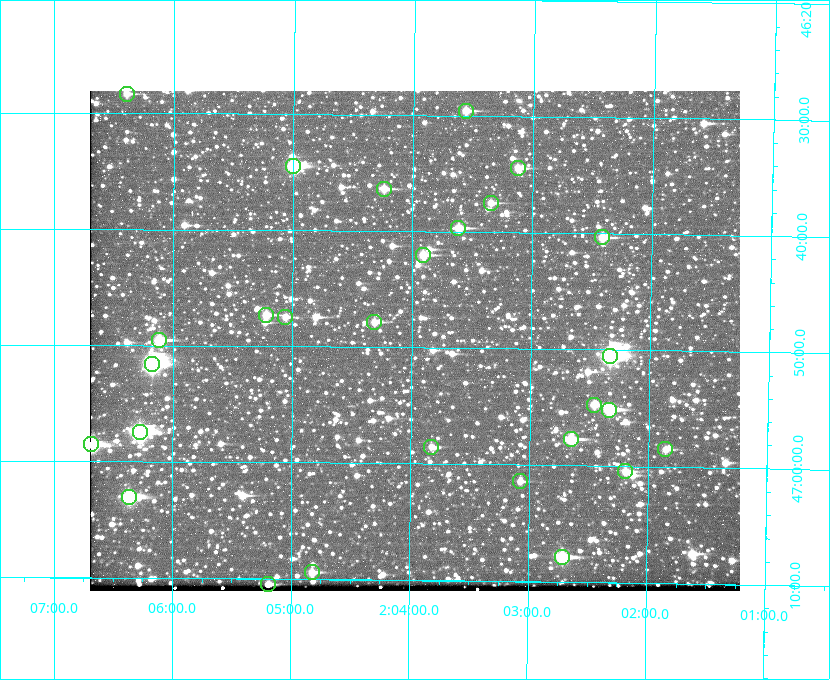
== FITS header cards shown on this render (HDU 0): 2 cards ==
NAXIS1  =                  650 / Width of table row in bytes
NAXIS2  =                  500 / Number of rows in table

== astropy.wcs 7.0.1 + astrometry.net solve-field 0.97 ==
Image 650 x 500 px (HDU 0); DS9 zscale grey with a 90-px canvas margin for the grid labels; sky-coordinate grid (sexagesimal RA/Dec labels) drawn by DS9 from the SOLVED WCS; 28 Tycho-2 reference stars matched to detected sources circled (green)
Header WCS: none
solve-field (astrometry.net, Tycho-2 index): SOLVED blind (the file carries no WCS)
Solved WCS: RA---TAN-SIP/DEC--TAN-SIP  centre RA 02:03:58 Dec +46:49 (30.99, +46.82 deg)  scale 5.16 arcsec/px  FOV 55.9' x 43.0'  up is +179 deg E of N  parity flipped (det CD > 0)
(file carries no celestial WCS; the grid is the blind solution)
Tycho-2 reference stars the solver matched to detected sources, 28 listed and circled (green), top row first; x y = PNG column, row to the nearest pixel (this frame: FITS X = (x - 90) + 1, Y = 500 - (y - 91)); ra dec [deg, ICRS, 3 dp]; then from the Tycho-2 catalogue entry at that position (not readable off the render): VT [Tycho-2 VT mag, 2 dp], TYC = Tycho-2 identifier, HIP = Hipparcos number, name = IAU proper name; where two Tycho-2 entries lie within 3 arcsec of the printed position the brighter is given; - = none
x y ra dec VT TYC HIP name
127 94 31.598 +46.472 10.81 3281-451-1 - -
466 111 30.892 +46.493 10.70 3280-490-1 - -
293 166 31.250 +46.575 8.43 3281-919-1 - -
518 168 30.782 +46.574 10.16 3280-645-1 - -
384 189 31.061 +46.606 9.99 3281-582-1 - -
491 203 30.837 +46.625 10.69 3280-1254-1 - -
458 228 30.904 +46.661 9.60 3280-781-1 - -
602 237 30.604 +46.672 9.47 3280-908-1 - -
423 255 30.978 +46.700 9.85 3281-909-1 - -
266 315 31.305 +46.788 10.64 3281-663-1 - -
285 317 31.264 +46.791 10.76 3281-86-1 - -
374 322 31.078 +46.798 10.61 3281-114-1 - -
159 340 31.529 +46.825 9.32 3281-34-1 - -
610 356 30.583 +46.843 7.07 3280-746-1 9508 -
152 364 31.543 +46.860 7.50 3281-160-1 9805 -
594 405 30.615 +46.912 10.08 3284-203-1 - -
609 410 30.584 +46.919 9.47 3284-629-1 - -
140 432 31.569 +46.957 8.53 3285-177-1 9816 -
571 439 30.663 +46.962 9.31 3284-347-1 - -
91 444 31.671 +46.975 8.89 3285-43-1 - -
431 447 30.956 +46.975 11.27 3285-185-1 - -
665 449 30.464 +46.975 10.61 3284-511-1 - -
625 471 30.548 +47.007 10.42 3284-727-1 - -
520 481 30.769 +47.024 11.20 3284-681-1 - -
129 497 31.591 +47.051 8.70 3285-1195-1 - -
562 557 30.679 +47.131 10.02 3284-307-1 - -
312 572 31.205 +47.157 10.28 3285-879-1 - -
268 584 31.297 +47.175 10.30 3285-914-1 - -